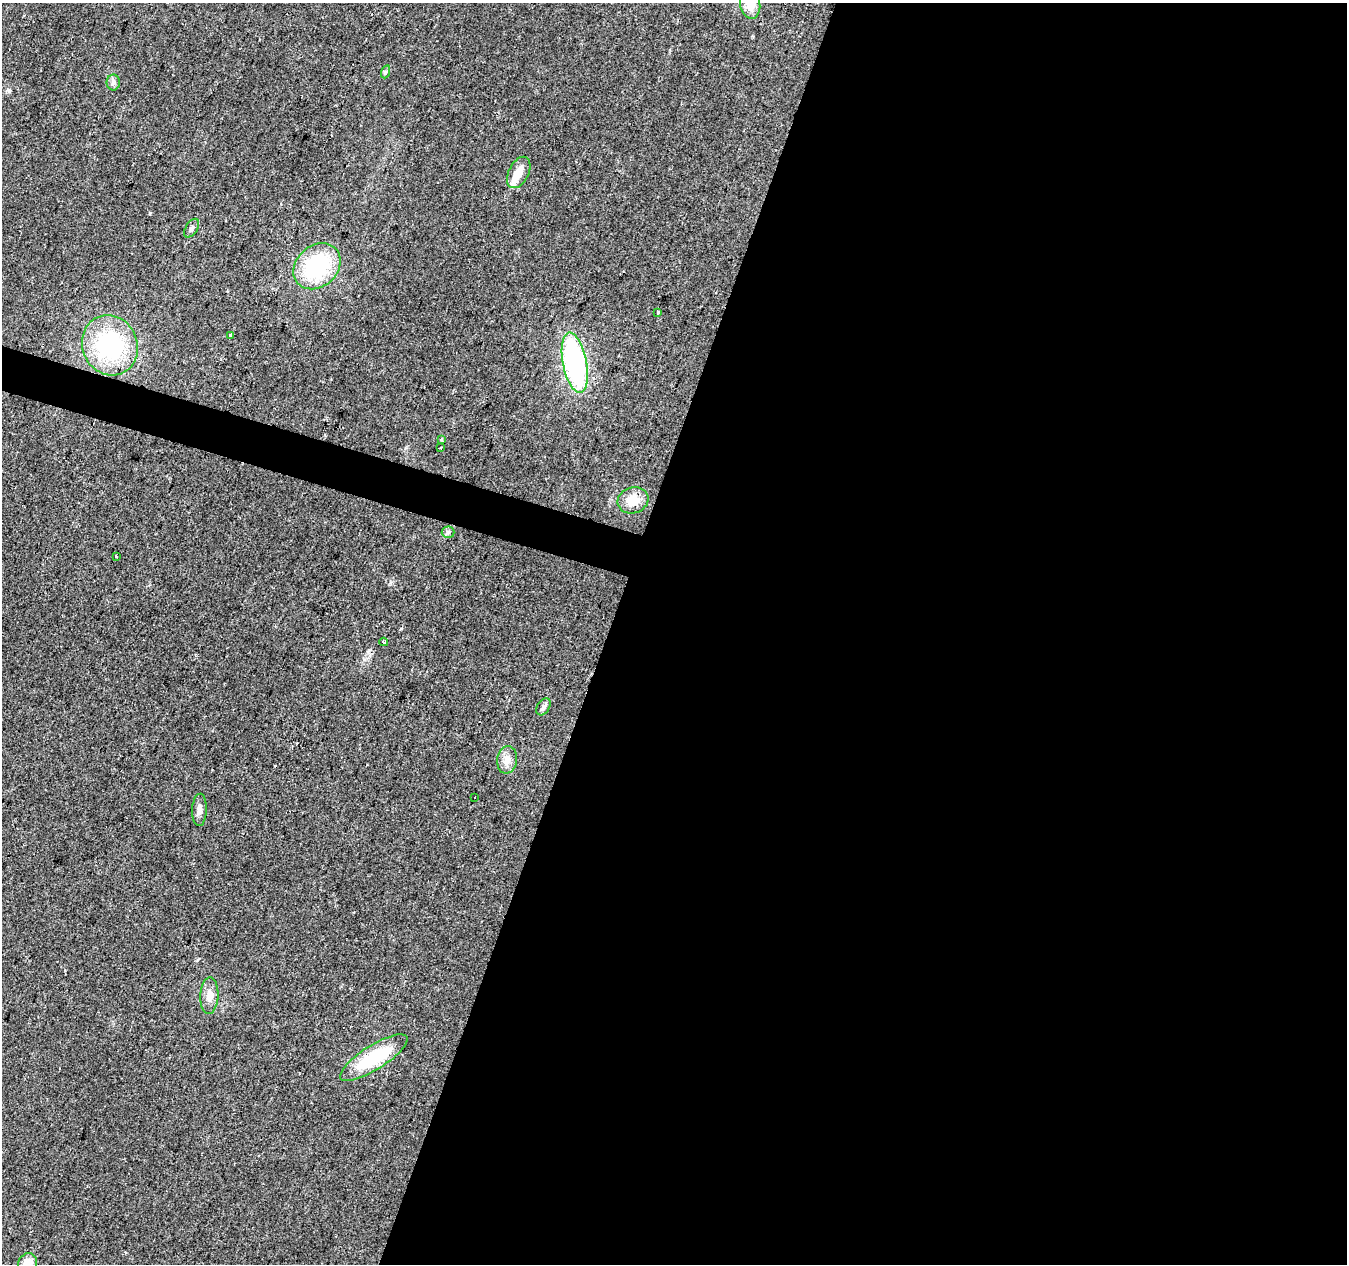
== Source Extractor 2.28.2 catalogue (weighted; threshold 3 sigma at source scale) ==
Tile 12 of 4 x 4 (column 4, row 3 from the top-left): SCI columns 4036-5380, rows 1477-2738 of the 5387 x 5542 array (HDU 1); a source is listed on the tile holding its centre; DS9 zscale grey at full resolution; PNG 1349 x 1266 px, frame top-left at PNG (2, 3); each listed source drawn as its Kron ellipse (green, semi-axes under 4 px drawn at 4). Shown black and unused: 57% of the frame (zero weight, under 2 of 3 exposures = <1% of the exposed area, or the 3 px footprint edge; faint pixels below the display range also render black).
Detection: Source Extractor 2.28.2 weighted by HDU 2 'WHT'; one run over the whole footprint, this tile lists its part. Background 0.0422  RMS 0.008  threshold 0.036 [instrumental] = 3 sigma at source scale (4.5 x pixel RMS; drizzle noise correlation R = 1.50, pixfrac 1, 0.0396/0.0396 arcsec/px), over >= 5 px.
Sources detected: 25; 1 inside a brighter object's white glare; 1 cosmic-ray / hot-pixel residue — neither listed nor drawn; the other 23 listed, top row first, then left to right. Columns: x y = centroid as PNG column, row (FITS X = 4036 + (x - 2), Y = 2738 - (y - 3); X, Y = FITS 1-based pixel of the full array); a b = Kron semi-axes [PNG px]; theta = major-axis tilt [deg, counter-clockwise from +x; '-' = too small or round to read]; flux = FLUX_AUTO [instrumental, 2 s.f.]
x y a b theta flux
750 3 15 10 -80 15
385 72 7 4 71 1.2
113 82 8 6 90 2.8
519 172 17 10 63 9.7
192 228 10 6 58 2.2
317 266 26 20 42 71
658 312 3 2 - 1.1
231 335 3 3 - 10
110 345 31 27 -67 97
575 363 30 12 -79 160
441 439 4 3 - 1.3
440 448 3 3 - 2.4
633 500 15 13 19 14
448 532 6 6 - 1.8
116 556 3 2 - 1.1
384 642 4 3 - 1.6
543 707 9 6 57 2.6
507 760 14 10 83 7.1
475 797 2 2 - 0.67
199 810 16 7 88 4.5
209 996 18 9 88 7
374 1058 39 12 32 44
28 1263 10 9 - 9.2
Isophote crosses this tile's border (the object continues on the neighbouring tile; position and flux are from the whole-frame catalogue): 2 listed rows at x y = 750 3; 28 1263
Unlisted compact peaks at least as high as the median listed source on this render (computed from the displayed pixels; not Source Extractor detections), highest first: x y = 150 213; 368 652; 390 583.